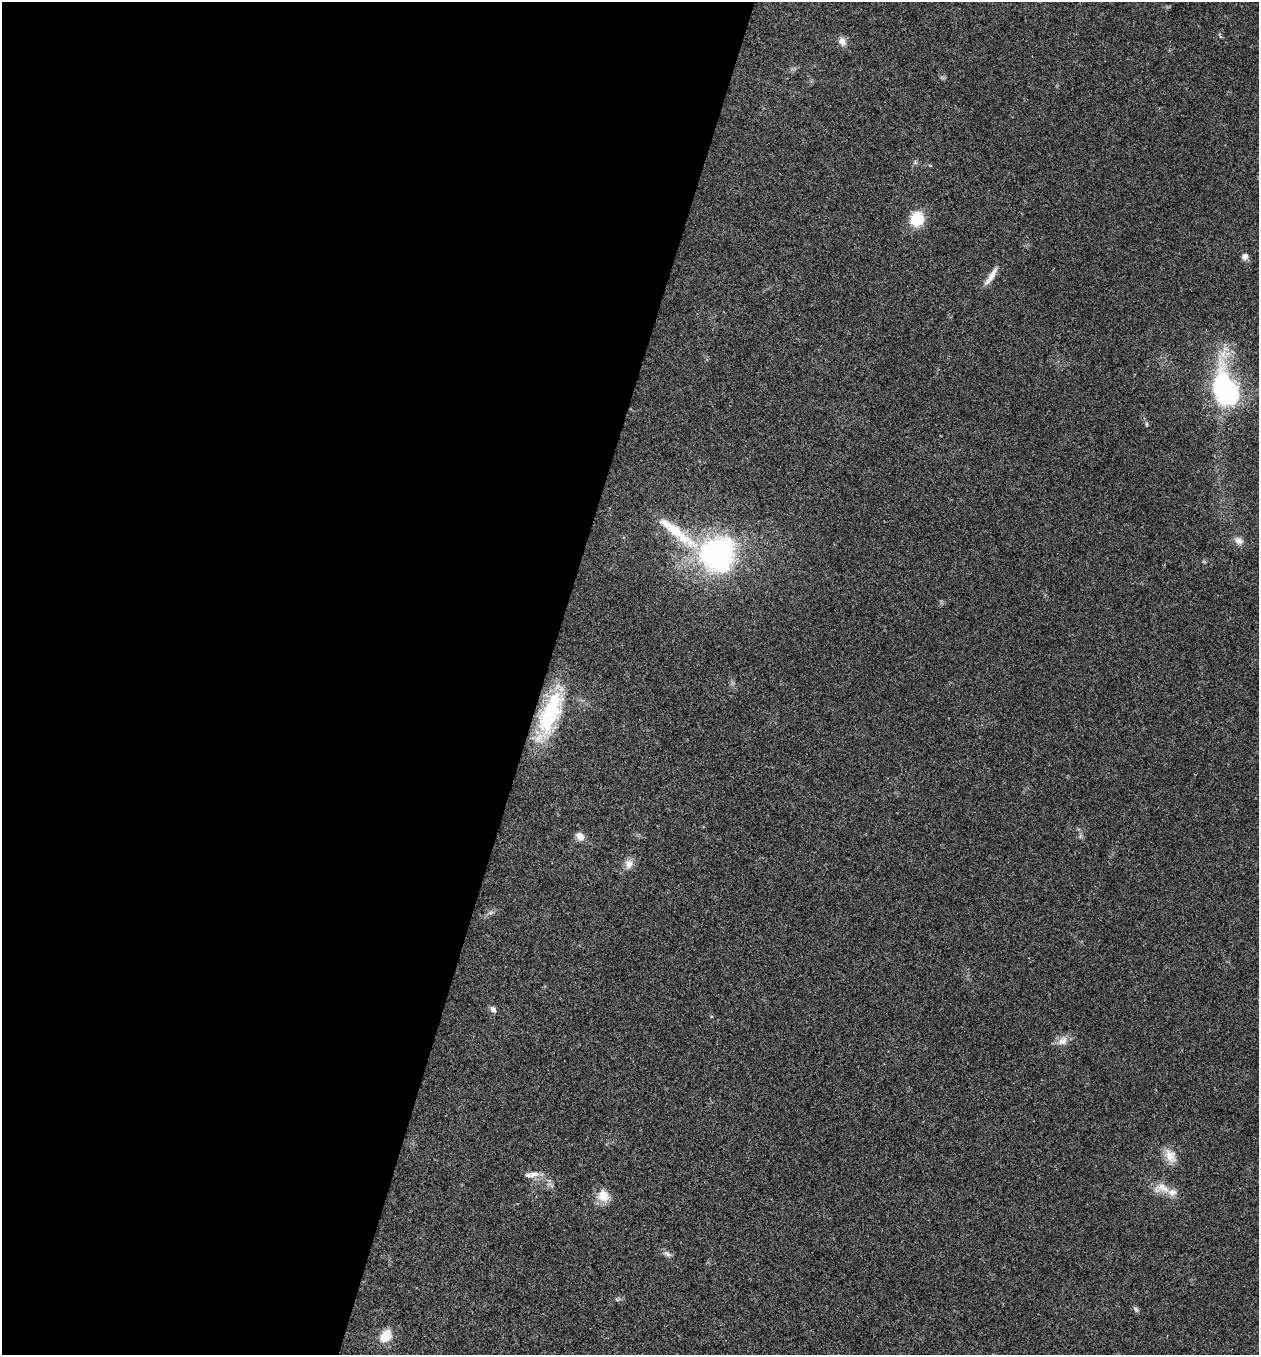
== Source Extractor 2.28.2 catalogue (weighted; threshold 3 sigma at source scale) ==
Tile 5 of 4 x 4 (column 1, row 2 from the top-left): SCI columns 267-1523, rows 2707-4059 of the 5431 x 5417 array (HDU 1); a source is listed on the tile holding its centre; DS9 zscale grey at full resolution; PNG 1261 x 1357 px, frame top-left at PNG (2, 2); no overlay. Shown black and unused: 43% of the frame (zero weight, under 3 of 4 exposures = <1% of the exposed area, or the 3 px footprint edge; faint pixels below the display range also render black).
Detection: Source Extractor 2.28.2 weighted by HDU 2 'WHT'; one run over the whole footprint, this tile lists its part. Background 0.0216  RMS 0.004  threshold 0.0179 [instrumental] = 3 sigma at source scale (4.5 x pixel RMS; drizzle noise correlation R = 1.50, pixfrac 1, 0.05/0.05 arcsec/px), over >= 5 px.
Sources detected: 23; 1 inside a brighter object's white glare — not listed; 1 inside a brighter listed object's ellipse — not listed separately; the other 21 listed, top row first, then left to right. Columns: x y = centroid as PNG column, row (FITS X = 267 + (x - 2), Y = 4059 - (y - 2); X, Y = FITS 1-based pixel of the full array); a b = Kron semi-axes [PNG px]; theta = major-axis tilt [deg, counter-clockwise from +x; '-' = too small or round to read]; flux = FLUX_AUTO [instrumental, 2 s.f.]
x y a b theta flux
842 41 12 9 -64 2.2
917 219 12 10 74 14
1245 256 6 6 - 2.2
991 276 27 6 58 3.6
1225 389 42 25 -72 54
1147 424 6 4 -88 0.47
675 531 68 12 -37 15
1239 541 13 8 -33 2.2
715 554 30 24 34 94
550 713 51 19 69 37
580 836 11 9 -39 2.7
629 864 12 10 86 2.8
493 1009 9 6 -50 1.3
1062 1041 14 10 34 3.2
1170 1156 20 13 -58 4.9
533 1174 16 8 14 2.8
1162 1188 23 13 -2 5.3
603 1196 18 14 -60 5
667 1254 8 5 -29 1.3
1136 1309 7 5 -68 0.82
385 1336 16 11 52 6.3
Overlapping masked pixels (flux is a lower limit): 1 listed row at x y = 550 713